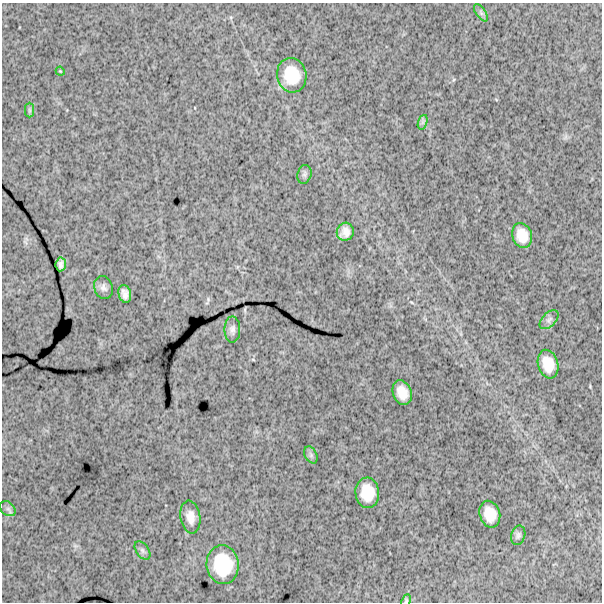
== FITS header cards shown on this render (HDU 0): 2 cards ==
NAXIS1  =                  600
NAXIS2  =                  600

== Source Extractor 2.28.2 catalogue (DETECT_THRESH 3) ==
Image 600 x 600 px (HDU 0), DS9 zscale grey, 1 PNG px = 1 image px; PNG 604 x 604 px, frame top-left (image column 1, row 600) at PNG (2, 3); each listed source drawn as its Kron ellipse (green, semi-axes under 4 px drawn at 4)
Background 1730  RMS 270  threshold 797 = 3 sigma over >= 5 px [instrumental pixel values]
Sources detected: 24; all 24 listed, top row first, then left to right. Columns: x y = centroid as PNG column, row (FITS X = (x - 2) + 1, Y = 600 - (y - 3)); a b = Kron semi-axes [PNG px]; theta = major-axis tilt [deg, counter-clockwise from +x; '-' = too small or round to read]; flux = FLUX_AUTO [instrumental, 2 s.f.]
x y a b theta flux
481 13 10 5 -55 47000
60 71 5 3 - 15000
292 75 17 14 -77 520000
30 110 7 4 -89 35000
423 122 7 4 71 50000
304 174 9 7 74 53000
345 232 9 8 - 130000
522 235 13 9 -73 280000
61 264 7 5 84 69000
103 288 12 9 -70 81000
125 294 9 6 -76 100000
549 320 11 6 44 77000
232 329 13 8 -90 85000
548 364 14 10 -74 310000
402 393 13 9 -70 250000
311 455 9 6 -61 49000
367 493 15 12 -86 400000
8 509 9 6 -42 59000
490 514 13 10 -74 270000
190 517 16 10 -81 180000
518 535 10 7 73 52000
142 550 10 6 -55 55000
223 565 19 16 -83 770000
406 601 7 4 65 25000
At the frame edge (FLAGS 8, measured only in part): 1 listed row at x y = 406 601